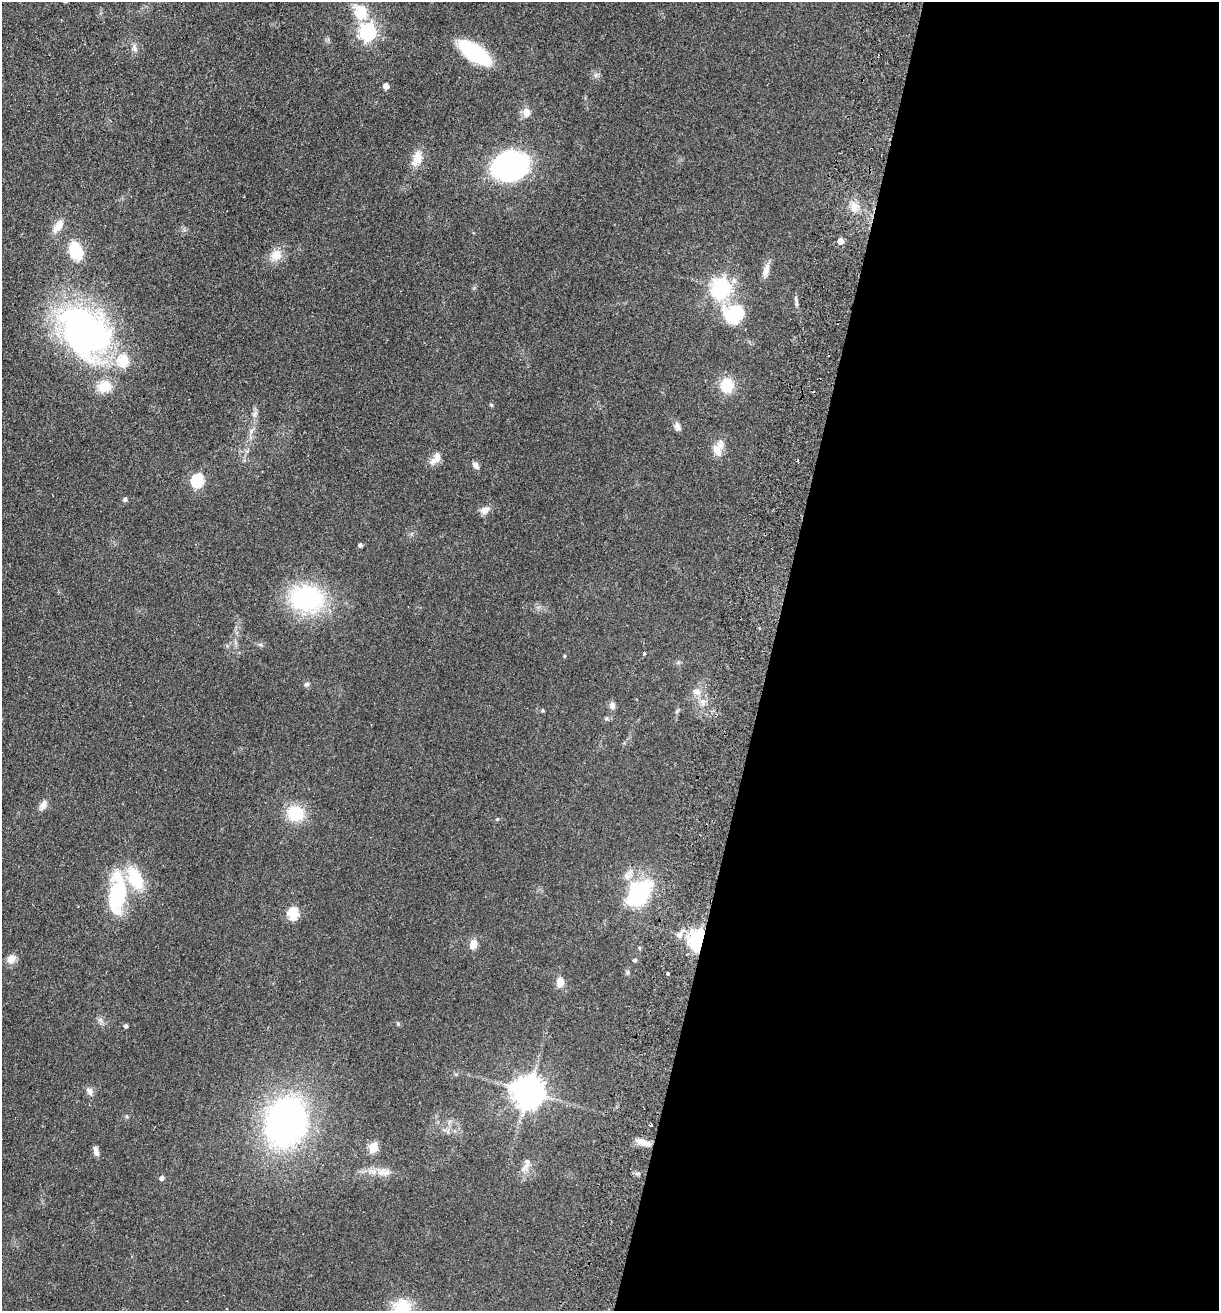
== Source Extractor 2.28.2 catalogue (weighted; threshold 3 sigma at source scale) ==
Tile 12 of 4 x 4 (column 4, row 3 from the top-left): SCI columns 3840-5056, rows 1328-2636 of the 5368 x 5274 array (HDU 1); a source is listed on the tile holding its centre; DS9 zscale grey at full resolution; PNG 1221 x 1313 px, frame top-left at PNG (2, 2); no overlay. Shown black and unused: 37% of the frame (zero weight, under 2 of 3 exposures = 3% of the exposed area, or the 3 px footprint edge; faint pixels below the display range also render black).
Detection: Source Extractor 2.28.2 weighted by HDU 2 'WHT'; one run over the whole footprint, this tile lists its part. Background 0.0768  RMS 0.0079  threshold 0.0354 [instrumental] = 3 sigma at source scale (4.5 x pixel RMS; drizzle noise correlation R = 1.50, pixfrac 1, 0.05/0.05 arcsec/px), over >= 5 px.
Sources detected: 66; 1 cosmic-ray / hot-pixel residue — not listed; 3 inside a brighter listed object's ellipse — not listed separately; the other 62 listed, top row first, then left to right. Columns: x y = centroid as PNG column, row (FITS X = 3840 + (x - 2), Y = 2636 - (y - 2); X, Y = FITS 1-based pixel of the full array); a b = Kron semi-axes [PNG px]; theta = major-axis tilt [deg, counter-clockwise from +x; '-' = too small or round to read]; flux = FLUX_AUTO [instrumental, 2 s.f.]
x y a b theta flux
361 12 7 6 - 55
368 32 7 6 - 230
134 48 11 7 -71 3.1
474 53 24 10 -35 99
596 75 7 4 72 1.6
386 86 5 4 - 6.9
526 112 9 8 - 6.5
417 158 21 12 75 9.9
510 166 27 22 18 150
854 206 14 10 -88 7.4
58 226 20 9 56 8.3
840 241 5 4 - 8.4
76 251 12 8 -72 49
276 255 16 14 51 9.9
766 270 17 8 75 6.1
721 288 8 7 - 350
796 303 8 4 82 1.8
735 313 22 20 6 42
84 332 66 49 -52 240
727 385 12 11 - 24
491 405 5 4 - 1.1
254 415 9 7 56 2.7
677 427 10 7 -69 3.5
718 449 21 12 74 10
433 461 13 9 28 5
476 465 8 6 -53 3.7
198 480 6 6 - 83
125 499 5 5 - 2
485 510 14 9 25 4.5
360 545 4 3 - 2
307 599 30 23 -3 110
260 645 8 4 -9 1.4
644 653 4 3 - 2.9
564 656 4 4 - 0.82
307 684 7 5 14 1.6
697 692 12 9 -14 5.6
612 705 9 8 - 2.8
542 710 5 4 - 0.88
43 805 14 8 68 4.5
296 813 19 16 -16 27
135 878 24 13 -64 34
639 893 26 16 54 94
117 894 41 15 88 66
293 913 6 5 - 65
680 934 11 7 51 3.8
698 939 7 6 - 360
473 944 12 9 71 6.3
11 959 13 10 36 5.6
635 960 4 4 - 1.5
668 974 3 3 - 2.1
560 982 11 8 86 6.9
126 1026 4 3 - 2
90 1091 11 8 -56 3.4
528 1091 9 9 - 1300
286 1122 37 29 77 300
643 1142 17 7 -16 7.2
373 1147 5 5 - 38
96 1151 12 6 -73 3.5
525 1168 19 7 51 5.6
381 1172 13 9 29 6.5
162 1178 5 5 - 2.6
403 1310 20 13 -84 40
Overlapping masked pixels (flux is a lower limit): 1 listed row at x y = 698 939
Isophote crosses this tile's border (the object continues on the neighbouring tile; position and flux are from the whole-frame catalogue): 1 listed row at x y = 403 1310
Unlisted compact peaks at least as high as the median listed source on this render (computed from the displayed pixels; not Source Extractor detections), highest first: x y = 398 1024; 497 819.